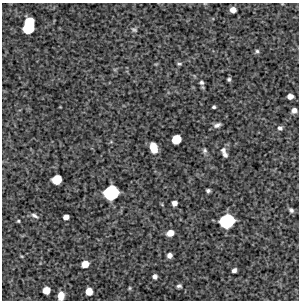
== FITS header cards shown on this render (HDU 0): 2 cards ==
NAXIS1  =                  297 /Length X axis
NAXIS2  =                  298 /Length Y axis

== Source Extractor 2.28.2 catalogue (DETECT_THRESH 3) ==
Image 297 x 298 px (HDU 0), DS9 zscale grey, 1 PNG px = 1 image px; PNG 301 x 302 px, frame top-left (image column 1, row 298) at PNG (2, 3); no overlay
Background 5170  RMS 260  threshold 787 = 3 sigma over >= 5 px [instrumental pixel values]
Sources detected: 36; all 36 listed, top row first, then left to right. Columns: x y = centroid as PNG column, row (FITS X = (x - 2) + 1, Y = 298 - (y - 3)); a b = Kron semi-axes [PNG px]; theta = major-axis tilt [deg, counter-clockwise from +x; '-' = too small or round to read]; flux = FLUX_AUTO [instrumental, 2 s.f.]
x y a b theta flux
233 10 5 5 - 1.2e+05
29 26 13 8 78 1.1e+06
134 30 8 6 -16 3.8e+04
257 51 6 5 - 3.3e+04
179 64 6 4 0 2.5e+04
229 79 4 4 - 3.0e+04
201 82 7 5 -26 4.1e+04
290 96 5 5 - 1.0e+05
214 107 3 3 - 2.8e+04
294 110 5 4 - 8.3e+04
217 125 9 5 22 6.0e+04
280 128 6 5 - 4.5e+04
176 139 7 6 - 3.9e+05
153 148 9 6 -72 2.9e+05
223 150 10 7 -78 6.9e+04
204 151 7 6 - 4.0e+04
225 155 6 5 - 3.9e+04
57 179 7 7 - 4.5e+05
208 191 4 4 - 3.8e+04
111 193 11 10 - 1.3e+06
174 203 5 5 - 9.1e+04
291 210 6 5 - 4.2e+04
35 216 10 4 -30 4.4e+04
66 217 5 4 - 1.0e+05
18 221 3 3 - 1.9e+04
227 221 11 10 - 1.3e+06
170 233 6 5 - 1.7e+05
169 255 5 4 - 8.2e+04
85 264 6 5 - 2.0e+05
234 270 5 4 - 5.4e+04
155 276 4 4 - 6.0e+04
179 286 5 4 - 3.9e+04
130 288 6 4 90 1.9e+04
46 290 6 6 - 2.1e+05
89 291 6 5 - 2.0e+05
61 296 7 5 85 2.0e+05
At the frame edge (FLAGS 8, measured only in part): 1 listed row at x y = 61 296